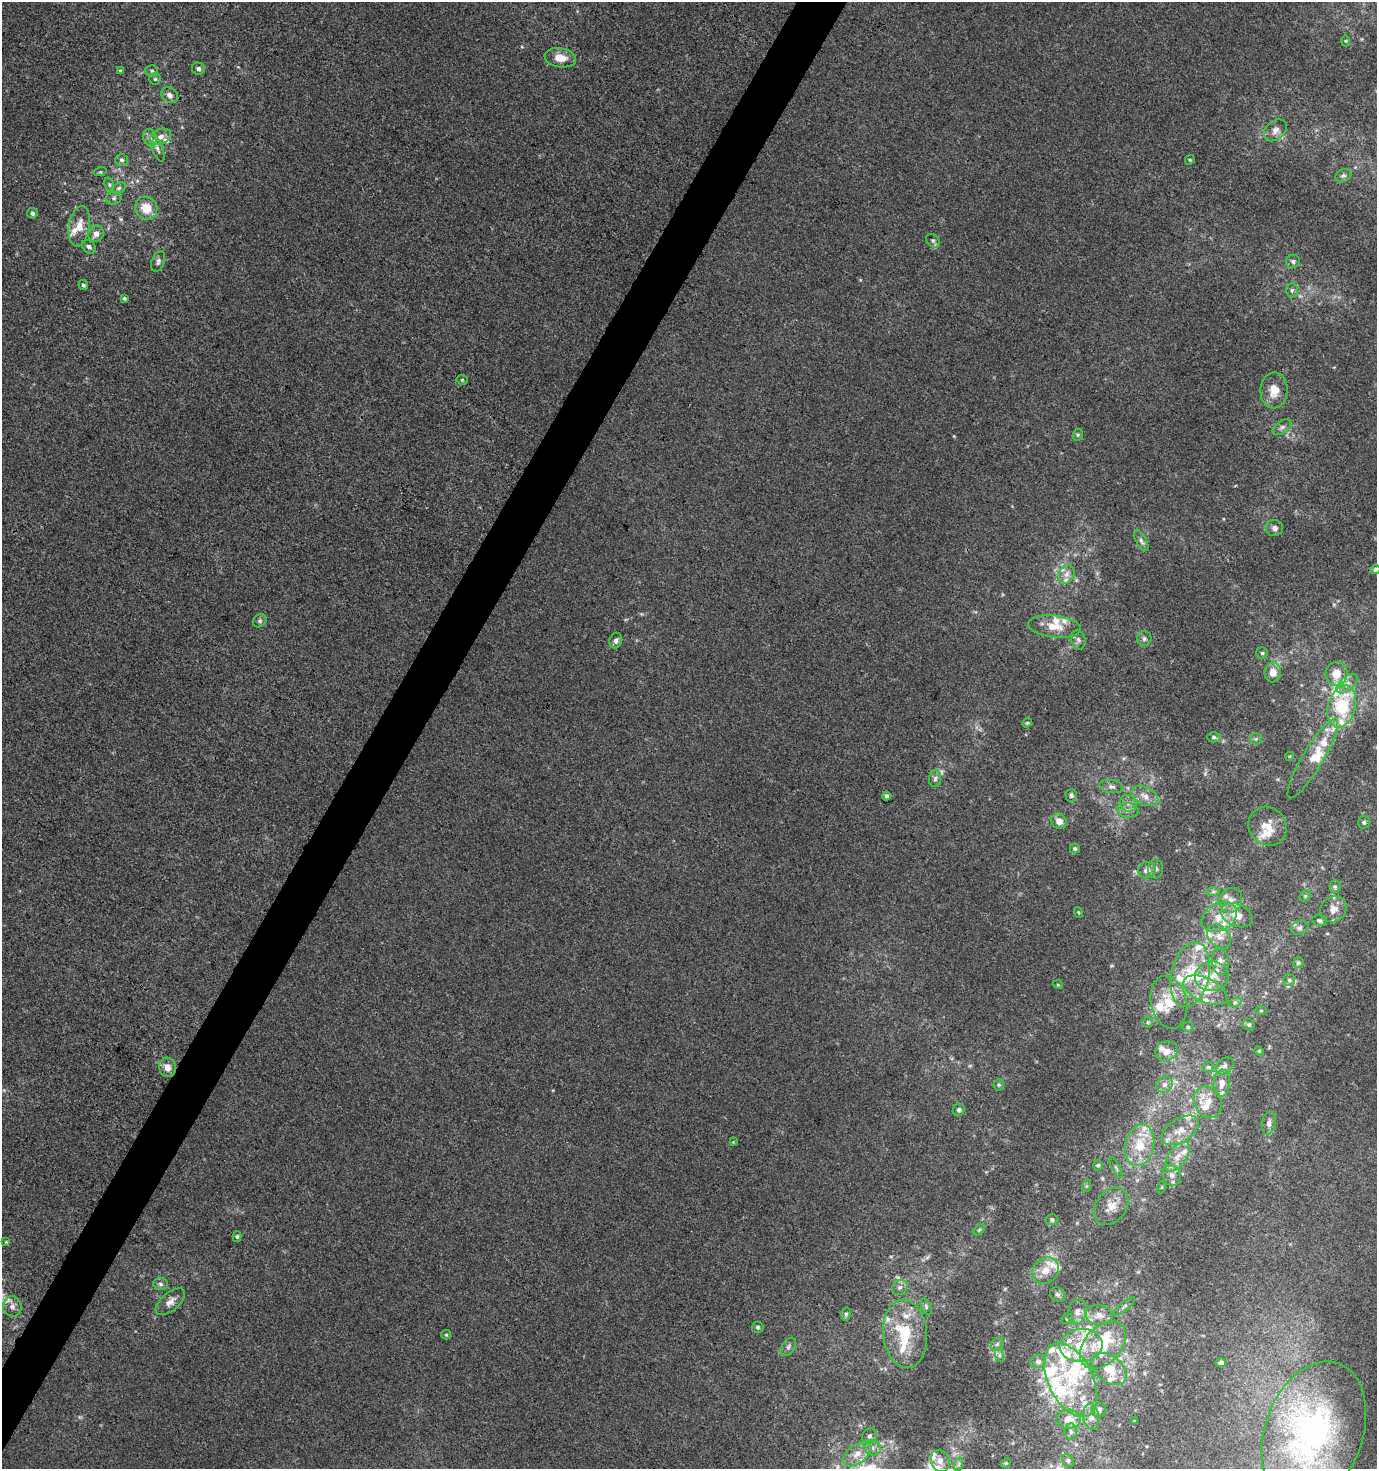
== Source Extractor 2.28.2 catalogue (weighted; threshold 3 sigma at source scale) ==
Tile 7 of 4 x 4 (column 3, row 2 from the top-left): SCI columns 3007-4381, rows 2936-4402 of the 5949 x 5877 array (HDU 1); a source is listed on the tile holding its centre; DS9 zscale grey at full resolution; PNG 1379 x 1471 px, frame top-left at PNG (2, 2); each listed source drawn as its Kron ellipse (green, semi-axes under 4 px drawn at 4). Shown black and unused: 3% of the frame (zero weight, under 3 of 4 exposures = <1% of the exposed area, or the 3 px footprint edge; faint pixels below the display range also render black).
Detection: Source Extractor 2.28.2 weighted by HDU 2 'WHT'; one run over the whole footprint, this tile lists its part. Background 6.35e-04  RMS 0.0034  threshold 0.0155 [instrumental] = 3 sigma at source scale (4.5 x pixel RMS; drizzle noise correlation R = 1.50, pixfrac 1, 0.0396/0.0396 arcsec/px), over >= 5 px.
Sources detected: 207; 1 too faint to see at this stretch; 1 inside a brighter object's white glare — neither listed nor drawn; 54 inside a brighter listed object's ellipse — not listed separately; the other 151 listed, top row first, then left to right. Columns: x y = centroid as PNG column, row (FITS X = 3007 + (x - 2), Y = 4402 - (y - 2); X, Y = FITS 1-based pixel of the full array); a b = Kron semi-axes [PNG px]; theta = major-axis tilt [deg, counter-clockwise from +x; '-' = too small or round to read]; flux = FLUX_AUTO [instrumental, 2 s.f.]
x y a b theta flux
1346 41 6 4 90 0.4
560 58 16 9 -9 4.6
198 69 6 6 - 1
120 70 4 3 - 0.35
152 71 6 5 - 0.73
155 79 5 5 - 0.57
170 95 9 7 -38 1.8
1275 130 13 9 42 2.3
161 136 11 7 21 1.9
150 138 9 6 -73 1.2
157 148 14 5 -68 1.6
122 160 6 6 - 0.85
1190 160 5 4 - 0.5
100 172 6 4 17 0.41
1343 175 8 6 24 0.94
109 185 7 4 -72 0.59
119 188 7 5 27 0.7
114 198 8 6 16 0.88
146 208 12 11 - 6.8
32 213 5 5 - 1
79 226 20 10 81 4.9
96 234 8 7 - 2.1
933 241 7 6 - 0.87
89 247 8 5 -46 1
158 261 11 6 68 1.1
1293 261 7 6 - 1.1
83 285 5 5 - 0.63
1292 290 7 6 - 0.89
124 298 4 4 - 0.56
462 380 5 5 - 0.47
1274 390 18 13 89 5.1
1282 427 10 6 33 1.3
1078 435 6 5 - 0.63
1274 528 8 8 - 1.3
1141 541 11 5 -60 1.2
1375 569 5 4 - 0.71
1067 574 9 7 66 2
260 621 7 6 - 0.83
1054 626 26 11 -6 6
1144 639 7 7 - 1
616 640 8 6 68 1.1
1078 640 10 7 -71 1.3
1262 653 5 5 - 0.63
1273 672 10 8 85 3.7
1337 674 12 11 - 5.5
1347 684 12 6 40 2.2
1342 707 21 13 74 20
1027 723 5 4 - 0.45
1214 737 7 5 -2 0.66
1256 739 6 5 - 0.65
1290 756 4 3 - 0.27
1313 758 46 10 59 7.9
935 779 8 6 86 1.1
1111 786 12 6 -9 1.4
1071 795 6 5 - 0.85
887 796 4 4 - 0.8
1145 796 14 8 -28 3
1128 803 9 8 - 1.7
1128 810 11 7 -10 1.7
1059 821 8 7 - 2.4
1364 822 6 6 - 0.71
1267 826 20 18 -48 6
1075 849 5 5 - 0.61
1156 869 9 7 87 1.3
1147 870 9 8 - 2.1
1335 887 6 5 - 0.75
1213 891 7 4 0 0.78
1305 896 6 5 - 0.65
1231 900 12 11 - 3.3
1333 909 14 12 43 3.5
1078 912 5 3 - 0.34
1237 915 17 11 -26 5.3
1219 917 19 13 31 6.4
1319 921 7 5 -16 0.79
1300 928 9 7 22 1.3
1219 936 14 9 -44 3.2
1220 961 14 8 -84 2.1
1298 963 5 5 - 0.64
1190 975 33 19 77 17
1212 976 17 15 11 6.2
1289 980 6 6 - 0.74
1058 985 5 3 - 0.3
1205 990 23 12 -25 6.9
1169 1002 27 18 -77 8.4
1235 1002 7 4 19 0.74
1261 1010 6 4 0 0.42
1148 1022 5 5 - 0.56
1249 1025 6 5 - 0.64
1188 1027 5 4 - 0.58
1167 1051 11 9 20 2.8
1259 1051 5 4 - 0.37
1225 1066 10 7 41 1.4
167 1067 10 8 -74 3.1
1208 1067 5 5 - 0.53
1222 1083 13 8 85 2.8
1164 1084 8 7 - 1.7
999 1085 6 5 - 0.58
1208 1102 16 13 -63 5.1
959 1110 6 5 - 0.86
1269 1123 12 6 81 1.6
1180 1130 21 11 33 5.7
733 1142 4 4 - 0.26
1140 1145 21 14 78 10
1177 1157 17 9 55 3.9
1098 1165 5 5 - 0.57
1116 1168 11 3 -64 0.66
1172 1175 11 9 -73 2.2
1086 1186 6 4 71 0.48
1162 1187 6 4 71 0.4
1111 1206 20 15 53 5
1052 1220 6 5 - 0.79
979 1230 7 4 45 0.56
237 1237 5 4 - 0.46
6 1242 4 4 - 0.3
1046 1271 14 12 44 4.6
161 1284 7 6 - 0.91
900 1287 8 7 - 1.3
1058 1295 8 7 - 1
170 1302 18 9 40 2.7
12 1306 10 9 - 2.2
926 1306 8 4 -65 0.69
1124 1306 13 3 38 0.76
1077 1312 12 9 77 2.4
846 1314 6 5 - 0.63
1099 1315 14 10 -9 3.3
1067 1319 6 5 - 0.62
758 1327 6 5 - 0.73
905 1334 34 22 -83 19
446 1335 5 4 - 0.43
997 1344 7 5 45 0.8
1081 1345 21 16 5 12
1103 1345 27 18 47 14
788 1347 10 6 56 1.1
999 1355 7 4 -72 0.67
1038 1361 8 6 15 1.4
1221 1363 5 4 - 1.1
1109 1369 20 13 -40 7
1071 1380 40 22 -64 22
1099 1410 7 7 - 1.2
1091 1417 13 8 -79 2.1
1069 1419 12 9 2 4
1134 1421 4 3 - 0.33
1071 1431 8 6 -87 1
1314 1432 73 49 70 100
869 1436 8 7 - 1.2
872 1448 8 7 - 1.5
857 1454 16 9 38 3.8
1068 1460 7 5 -50 0.69
940 1461 11 9 -70 2.6
1006 1463 5 4 - 0.45
959 1464 7 4 71 0.81
Isophote crosses this tile's border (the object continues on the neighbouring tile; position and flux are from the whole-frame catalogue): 2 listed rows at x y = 1375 569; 1314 1432